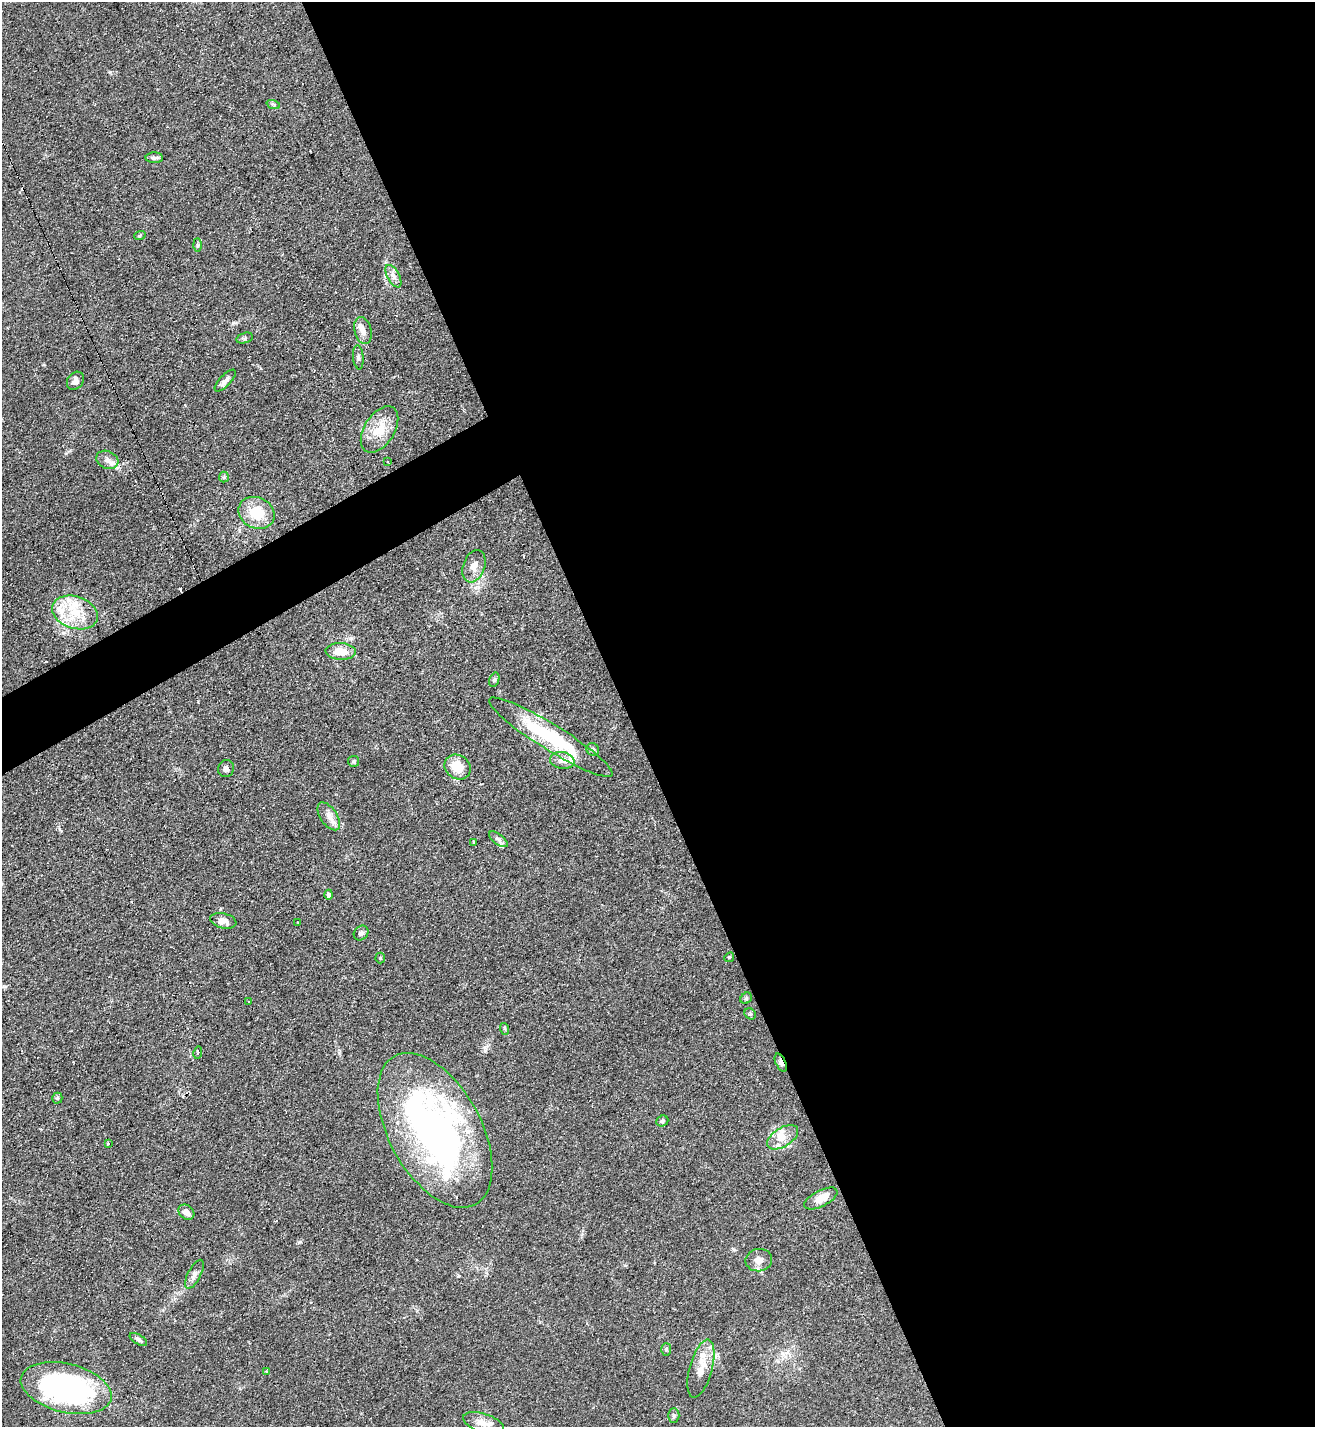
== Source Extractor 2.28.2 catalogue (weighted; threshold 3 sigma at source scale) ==
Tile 8 of 4 x 4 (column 4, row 2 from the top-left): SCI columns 4099-5411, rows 2858-4282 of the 5708 x 5718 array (HDU 1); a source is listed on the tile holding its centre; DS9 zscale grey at full resolution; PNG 1317 x 1429 px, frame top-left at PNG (2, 2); each listed source drawn as its Kron ellipse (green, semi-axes under 4 px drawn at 4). Shown black and unused: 55% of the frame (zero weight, under 3 of 4 exposures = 1% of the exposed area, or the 3 px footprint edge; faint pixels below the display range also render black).
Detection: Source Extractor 2.28.2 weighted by HDU 2 'WHT'; one run over the whole footprint, this tile lists its part. Background 0.063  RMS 0.0057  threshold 0.0258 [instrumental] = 3 sigma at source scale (4.5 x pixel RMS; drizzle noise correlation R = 1.50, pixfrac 1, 0.05/0.05 arcsec/px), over >= 5 px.
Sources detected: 71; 6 cosmic-ray / hot-pixel residue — neither listed nor drawn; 9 inside a brighter listed object's ellipse — not listed separately; the other 56 listed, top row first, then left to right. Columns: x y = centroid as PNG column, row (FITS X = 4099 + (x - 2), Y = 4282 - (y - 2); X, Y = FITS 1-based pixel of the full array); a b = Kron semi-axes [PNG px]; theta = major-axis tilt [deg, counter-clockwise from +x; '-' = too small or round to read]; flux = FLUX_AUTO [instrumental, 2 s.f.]
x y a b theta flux
273 104 7 4 -19 0.93
154 158 9 5 0 1.8
140 235 6 4 20 0.73
197 245 7 4 -89 0.93
393 276 12 6 -62 2.8
363 331 14 8 -75 3.9
244 338 8 5 15 1.2
358 357 12 5 -84 1.5
75 381 10 7 52 2.6
225 381 14 5 46 2.6
380 429 26 15 58 13
107 460 11 8 -25 3.7
388 461 3 2 - 0.65
224 477 5 5 - 0.76
257 513 18 15 -26 16
474 566 17 11 70 5.1
75 612 23 16 -18 17
341 651 15 8 -3 8.9
494 680 7 5 72 1
551 737 72 13 -32 46
593 749 6 6 - 1.3
562 760 12 8 -9 4.5
353 761 5 5 - 0.96
457 767 14 12 -38 12
226 769 9 8 - 2.5
329 816 16 8 -55 4.1
498 839 11 5 -37 1.6
474 842 4 2 - 1
329 895 5 4 - 1.4
223 921 13 7 -13 3.9
298 922 3 2 - 0.53
361 933 8 6 46 1.9
729 957 5 4 - 0.72
380 958 5 4 - 0.65
746 998 6 5 - 0.97
249 1002 2 2 - 0.56
750 1014 6 5 - 0.88
505 1029 6 4 -71 0.76
198 1052 6 4 82 0.97
781 1063 9 5 -65 2.8
57 1098 5 5 - 0.85
662 1121 6 5 - 1.4
435 1130 84 46 -61 240
783 1137 17 9 32 6.3
108 1144 3 3 - 6.9
821 1198 18 8 27 8.2
186 1212 9 6 -40 3.4
759 1260 13 11 9 4.6
194 1274 16 6 63 2.8
138 1339 10 5 -30 1.4
666 1349 6 5 - 0.93
701 1369 30 11 75 10
267 1372 4 3 - 0.87
66 1388 46 24 -14 120
674 1416 7 5 88 1.1
483 1423 21 9 -17 5.8
Overlapping masked pixels (flux is a lower limit): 1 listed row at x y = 781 1063